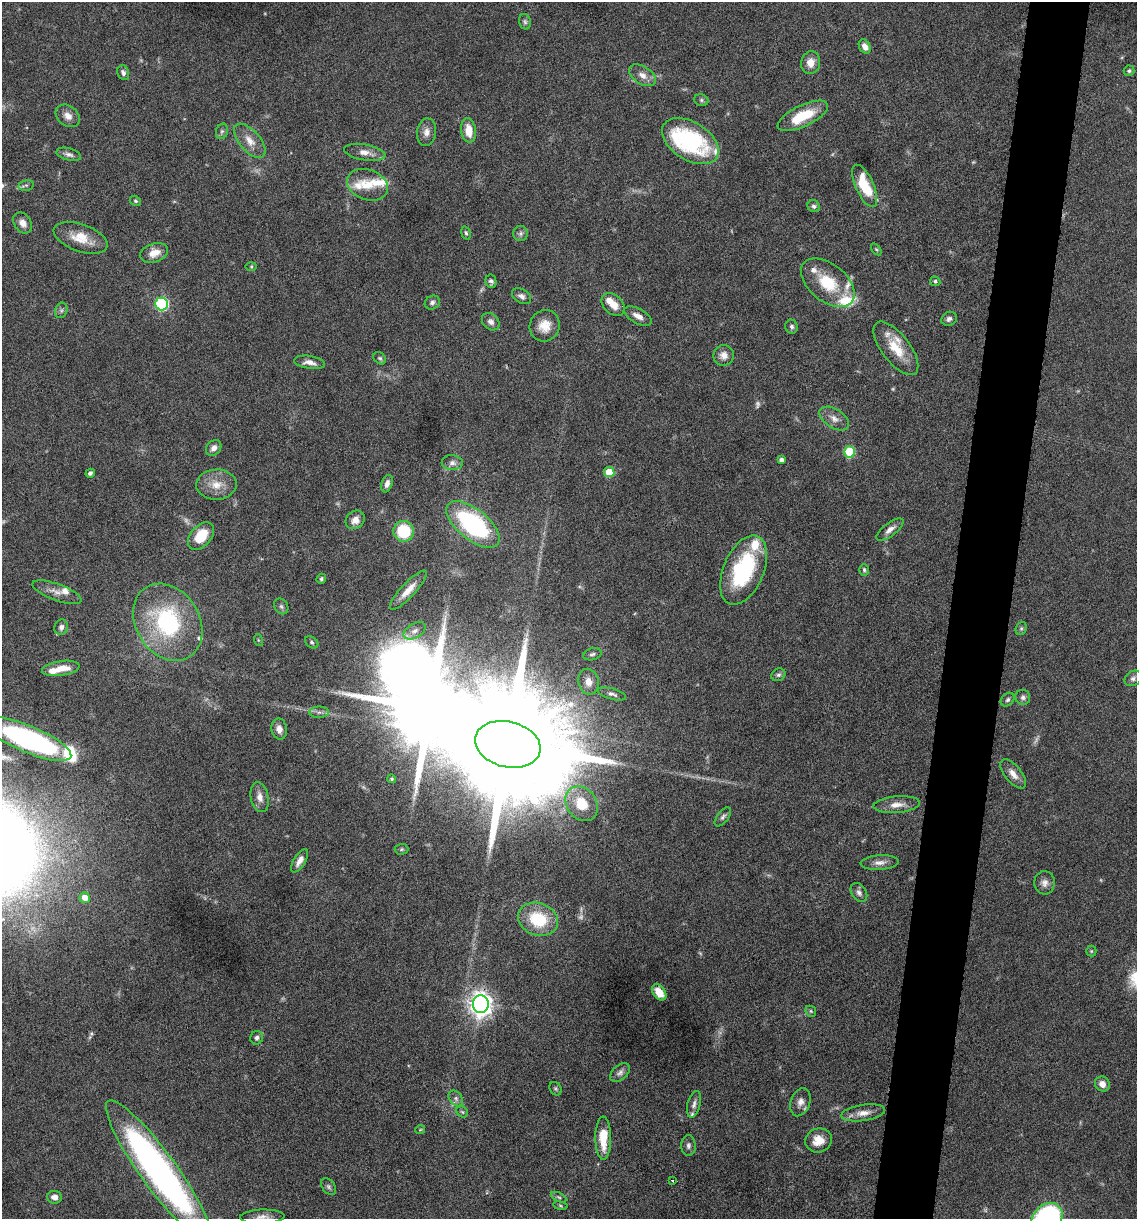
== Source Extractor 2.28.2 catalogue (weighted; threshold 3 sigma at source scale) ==
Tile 10 of 4 x 4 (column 2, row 3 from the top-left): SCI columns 1371-2505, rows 1218-2434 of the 4893 x 4871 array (HDU 1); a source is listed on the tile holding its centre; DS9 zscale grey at full resolution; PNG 1139 x 1221 px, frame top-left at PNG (2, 2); each listed source drawn as its Kron ellipse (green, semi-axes under 4 px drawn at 4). Shown black and unused: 5% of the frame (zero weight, under 10 of 20 exposures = <1% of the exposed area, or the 3 px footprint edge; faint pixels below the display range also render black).
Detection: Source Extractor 2.28.2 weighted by HDU 2 'WHT'; one run over the whole footprint, this tile lists its part. Background 0.0424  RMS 0.0026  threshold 0.0105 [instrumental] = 3 sigma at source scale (4.09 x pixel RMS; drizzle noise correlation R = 1.36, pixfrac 0.8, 0.05/0.05 arcsec/px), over >= 5 px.
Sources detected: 151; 11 too faint to see at this stretch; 2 inside a brighter object's white glare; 1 cosmic-ray / hot-pixel residue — neither listed nor drawn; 16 inside a brighter listed object's ellipse — not listed separately; the other 121 listed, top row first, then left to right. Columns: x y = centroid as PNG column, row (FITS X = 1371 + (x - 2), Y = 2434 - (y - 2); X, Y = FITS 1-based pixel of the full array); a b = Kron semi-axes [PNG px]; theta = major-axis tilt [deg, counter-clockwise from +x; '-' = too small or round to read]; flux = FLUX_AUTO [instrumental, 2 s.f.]
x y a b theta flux
525 22 8 6 -74 0.6
865 47 7 5 -59 1.6
811 63 11 9 77 2.5
1129 71 5 5 - 0.59
123 73 7 5 -71 0.75
642 75 15 8 -33 2
701 100 7 5 -16 0.49
68 116 13 10 -39 1.8
803 116 27 10 26 7.6
468 130 12 7 -82 3.8
222 131 8 6 73 0.56
426 132 14 9 82 1.7
250 141 21 10 -49 2.9
690 141 31 19 -32 27
365 152 21 8 -10 2.2
69 154 12 6 -15 0.93
26 185 7 5 11 0.56
368 185 21 15 -20 4.4
865 186 23 9 -66 9.2
136 201 6 4 -32 0.37
814 206 6 5 - 0.6
23 223 11 8 -56 1.6
466 233 7 4 -73 0.45
521 234 7 7 - 0.72
81 238 28 13 -19 5.1
876 249 7 3 -54 0.29
154 253 14 9 19 2.9
251 266 6 4 0 0.27
491 281 7 5 -78 0.7
935 281 5 4 - 0.45
828 283 31 18 -39 9.6
522 296 10 7 -32 0.97
432 302 8 6 32 0.74
161 304 6 6 - 31
613 304 13 9 -44 2.9
61 310 8 6 70 0.62
638 316 15 7 -28 1.7
949 319 8 6 25 0.88
491 322 10 7 -44 1
545 326 16 15 - 3.5
792 327 7 6 - 0.66
896 348 32 14 -53 6.3
724 355 10 10 - 1.6
380 358 7 5 -43 0.45
309 362 15 6 -9 1.6
834 419 16 9 -33 2
214 448 9 7 49 1.3
849 452 6 5 - 13
781 460 4 4 - 1
452 463 10 7 -4 1.1
609 472 5 5 - 5.8
90 473 5 4 - 0.6
387 484 9 5 71 1.2
216 485 20 15 2 3.9
355 520 10 8 40 2
473 524 31 15 -39 32
890 530 16 6 37 1.5
404 531 10 10 - 11
201 536 16 10 49 6.8
744 570 37 20 67 22
864 570 6 5 - 0.43
321 579 5 4 - 0.43
408 590 26 7 47 3
57 592 26 8 -20 2.2
281 606 8 6 -57 0.63
168 622 41 31 -58 30
61 627 8 6 74 0.9
1021 628 7 5 69 0.44
415 631 12 7 30 1.3
258 640 6 3 -71 0.26
312 642 7 5 -39 0.48
592 654 9 6 15 0.62
61 668 19 7 9 4
778 675 7 6 - 0.52
1133 678 9 7 34 0.85
588 682 13 10 -77 2.3
612 694 14 5 -15 0.9
1023 697 7 7 - 0.77
1008 700 8 6 45 0.62
319 712 10 5 1 0.8
279 729 10 8 -80 1.6
28 739 47 13 -23 61
508 744 33 22 -14 14000
1013 774 18 8 -51 2.2
392 779 4 4 - 0.31
260 797 15 9 -78 1.9
582 804 19 15 -54 6.6
897 805 23 8 5 2.3
723 817 11 5 52 0.69
401 849 7 5 3 0.39
299 861 13 6 59 1.6
880 862 19 7 3 1.6
1045 883 12 10 87 1.4
859 893 10 7 -56 1
85 898 5 5 - 2.2
538 919 20 16 -20 11
1091 951 5 5 - 0.3
659 992 9 6 -53 3
481 1004 9 8 - 180
811 1011 6 5 - 0.35
257 1038 7 6 - 0.74
620 1073 11 7 42 0.94
1102 1084 8 7 - 1.7
555 1089 7 5 -53 0.44
456 1098 9 6 -51 0.78
800 1102 14 9 71 1.6
694 1104 13 6 75 1.1
462 1112 6 5 - 0.37
863 1113 22 8 8 2.4
420 1130 5 3 - 0.19
603 1138 22 8 -90 5.6
818 1140 13 12 - 3.3
688 1146 10 7 -89 0.81
159 1171 86 18 -54 110
673 1181 3 3 - 0.98
329 1187 9 6 -52 0.64
54 1197 7 6 - 1.5
559 1197 8 4 -26 0.47
560 1206 7 3 -9 0.31
262 1217 22 7 1 1.7
1047 1218 17 13 40 46
Isophote crosses this tile's border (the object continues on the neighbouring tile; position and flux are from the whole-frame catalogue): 2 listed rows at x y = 28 739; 1047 1218